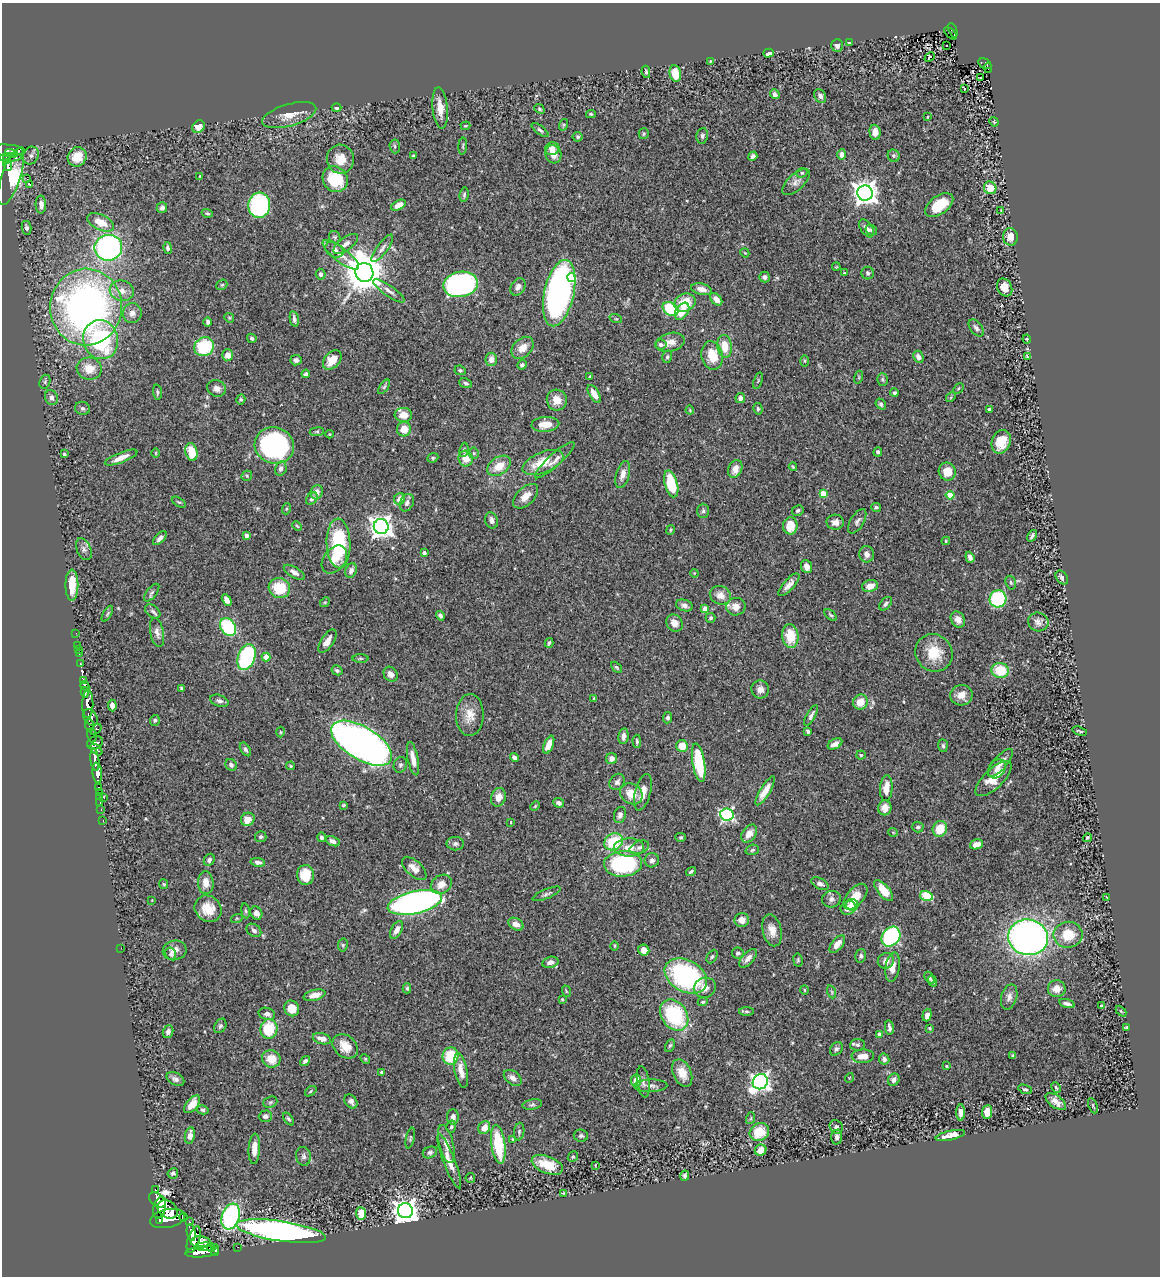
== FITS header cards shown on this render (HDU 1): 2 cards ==
NAXIS1  =                 1158
NAXIS2  =                 1274

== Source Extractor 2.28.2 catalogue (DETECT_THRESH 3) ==
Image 1158 x 1274 px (HDU 1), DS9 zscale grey, 1 PNG px = 1 image px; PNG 1162 x 1278 px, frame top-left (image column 1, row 1274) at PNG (2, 3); each listed source drawn as its Kron ellipse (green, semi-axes under 4 px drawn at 4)
Background 0.889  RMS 0.031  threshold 0.0937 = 3 sigma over >= 5 px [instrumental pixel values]
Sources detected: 489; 1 with non-positive FLUX_AUTO (blend fragments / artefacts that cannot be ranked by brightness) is neither listed nor drawn; the other 488 listed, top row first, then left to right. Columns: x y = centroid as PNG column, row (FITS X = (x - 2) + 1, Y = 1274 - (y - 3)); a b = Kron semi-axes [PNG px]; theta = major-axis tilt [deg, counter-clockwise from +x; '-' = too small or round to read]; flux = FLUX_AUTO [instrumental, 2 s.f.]
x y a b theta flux
953 30 7 4 -68 53
951 33 8 2 -41 8.5
849 43 3 2 - 1.9
837 45 6 6 - 7.9
947 45 2 2 - 2.9
769 53 5 4 - 7.8
930 57 5 3 - 72
710 61 3 2 - 1.3
985 64 7 4 -31 20
988 68 5 2 - 6.7
646 72 6 4 -81 3.6
675 74 8 5 -78 43
980 77 3 2 - 4.6
964 89 3 3 - 32
775 94 5 4 - 7.8
820 96 7 5 -60 8.9
337 108 5 4 - 4.7
440 108 21 7 -85 25
539 109 5 4 - 3.1
591 114 5 4 - 3
289 115 28 11 16 29
928 117 3 2 - 1.7
994 122 5 3 - 1.8
563 125 6 3 71 2.5
465 126 5 3 - 2.4
198 127 7 5 49 17
540 130 10 4 -38 4.8
875 132 7 5 -86 19
644 134 5 5 - 3
702 136 8 6 82 5.2
578 137 5 5 - 4.9
395 146 7 5 -86 4.2
463 146 8 3 85 2.8
552 149 7 6 - 11
7 150 19 5 -3 560
11 153 7 3 -16 250
553 154 9 8 - 19
842 155 5 4 - 10
31 156 9 7 66 7.5
414 156 3 2 - 2.2
753 156 5 4 - 5.9
894 156 6 5 - 5.1
11 157 11 3 2 97
77 157 10 9 - 44
340 159 14 13 - 30
7 160 4 3 - 100
8 165 6 3 -81 140
802 173 6 4 21 3.3
200 176 3 2 - 1.6
11 177 30 9 71 230
27 179 2 2 - 1600
335 179 13 12 - 81
796 182 17 8 43 13
30 184 3 2 - 6.6
990 188 6 6 - 27
865 193 7 7 - 1900
464 195 7 4 81 3.5
41 204 9 5 -89 14
259 205 13 11 86 300
398 205 8 4 28 19
939 205 16 9 36 60
162 208 5 5 - 6
1001 211 4 2 - 1.7
207 213 5 4 - 3.5
101 222 14 7 -25 36
26 228 7 4 -79 6.6
866 228 10 5 -55 9.3
871 230 6 5 - 4
335 237 6 5 - 3.5
1010 237 8 7 - 21
346 244 14 6 36 12
108 248 14 12 18 520
168 248 6 4 -77 5.2
382 248 17 5 53 10
334 250 10 7 -28 10
745 253 5 3 - 1.7
341 255 22 7 -37 18
836 267 4 3 - 1.8
364 272 9 9 - 6400
844 273 3 2 - 1.4
868 273 6 6 - 5.5
321 274 5 5 - 6.8
765 277 5 5 - 5.4
572 278 4 4 - 47
461 284 17 12 11 460
222 285 6 4 42 2.8
518 287 9 6 58 10
1005 287 9 7 -64 18
701 289 10 5 -14 12
122 291 12 10 -15 20
389 291 19 5 -34 12
559 293 34 15 77 850
716 299 7 5 -46 15
685 303 11 9 21 48
86 307 38 36 87 1100
670 309 8 6 -36 120
682 311 9 6 57 26
132 313 10 9 - 14
229 318 5 4 - 2.9
294 319 8 4 -79 6.9
616 319 6 4 -18 2.9
208 322 5 3 - 5.6
976 328 10 6 -52 7.2
252 338 5 4 - 4
1027 339 4 4 - 2.2
101 340 19 17 -75 250
670 342 15 9 14 18
661 344 6 5 - 6.4
725 346 11 7 -84 37
204 347 10 9 - 120
522 348 13 9 45 22
228 355 6 5 - 17
712 355 14 10 -80 48
1027 356 4 2 - 2.3
667 357 6 5 - 4
918 357 6 5 - 9.6
491 359 6 6 - 16
296 360 6 5 - 7.3
332 360 11 7 47 36
804 361 6 4 90 2.4
522 365 5 4 - 5.2
89 369 12 11 - 32
460 370 6 4 -25 3.4
306 374 4 4 - 5.4
590 377 3 2 - 2.5
859 377 6 4 73 2.4
882 380 6 5 - 3.8
758 381 8 3 72 2.8
45 382 7 5 70 3.8
466 383 6 4 -22 4.8
384 387 8 4 55 3.9
216 388 9 8 - 12
958 388 6 4 45 2.6
157 392 7 4 -85 4
894 393 4 4 - 4.1
594 394 10 5 -59 20
51 397 8 6 -71 7.8
951 397 5 4 - 2.6
740 398 5 5 - 9.1
241 399 5 4 - 3.4
557 400 10 10 - 26
881 404 6 5 - 4.9
82 408 7 6 - 5.2
758 409 6 4 -76 3.9
989 409 3 3 - 4.5
690 410 4 3 - 2
403 415 8 7 - 26
545 424 14 7 4 30
404 429 7 7 - 27
317 432 7 3 8 2.8
329 434 4 3 - 1.7
1001 442 12 9 69 43
274 445 20 18 -18 360
464 450 7 4 82 3.9
191 452 9 6 -77 40
878 452 5 4 - 5.4
156 453 5 3 - 1.6
474 453 5 5 - 3.4
64 454 3 3 - 3
121 458 17 5 21 16
433 458 6 4 22 2.9
466 459 8 7 - 25
555 460 26 6 42 16
543 462 22 10 22 55
499 466 13 8 34 33
793 467 4 3 - 2.7
281 468 7 5 76 7.8
735 469 9 6 67 19
947 472 9 8 - 31
623 474 14 6 74 14
247 476 5 5 - 3.1
671 484 14 6 -74 87
317 492 7 6 - 14
823 494 4 4 - 56
950 495 4 4 - 62
526 496 15 8 44 21
312 499 7 5 52 5.6
400 499 6 5 - 19
179 502 8 3 -33 2.6
407 503 9 6 64 8.7
876 507 5 4 - 3.3
286 509 5 3 - 2.5
703 511 7 6 - 4.3
798 511 6 5 - 4.7
492 520 8 6 -71 8.7
857 521 13 6 58 8.1
835 522 8 7 - 11
297 526 5 3 - 2.1
790 526 8 7 - 36
381 527 7 7 - 1500
671 530 5 4 - 2.4
246 535 4 4 - 7.6
1032 536 6 3 56 4.2
160 538 8 4 46 7.5
946 541 4 3 - 2.4
339 543 25 12 -88 150
84 549 11 7 -65 8.1
424 553 4 3 - 7.9
867 554 8 7 - 11
970 557 6 4 -71 8.7
334 559 15 11 53 28
807 567 7 5 -69 12
351 571 7 5 66 9
294 572 12 5 -30 10
694 573 4 3 - 1.8
1062 578 7 5 -52 7.4
1011 583 7 5 -73 3.7
72 585 15 6 90 46
789 585 14 5 48 13
870 586 8 6 15 16
279 588 11 10 - 68
152 593 10 5 52 5.2
720 595 11 9 -22 19
998 599 8 8 - 170
227 600 6 4 -61 12
325 602 5 4 - 2.8
886 604 8 5 49 6.1
684 605 8 5 -17 7.6
736 607 9 9 - 19
705 609 4 4 - 25
153 611 8 6 -40 5.5
107 614 9 3 61 3.5
831 615 7 4 -42 3.1
440 616 5 3 - 6
711 618 5 4 - 3.7
958 620 8 6 -55 15
1038 622 10 9 - 9.7
675 623 9 7 -54 15
228 627 10 7 -56 150
157 632 15 6 -78 11
76 633 2 2 - 5.1
790 636 12 8 -84 49
327 641 13 6 56 17
549 643 5 3 - 3
78 645 2 2 - 6
78 650 2 2 - 3.2
934 653 19 18 - 58
79 654 2 2 - 6.2
246 657 13 8 70 200
266 657 4 4 - 31
360 658 8 4 0 3.1
81 664 4 3 - 89
617 667 6 4 -44 3.1
337 670 6 4 -30 4.6
1000 670 8 7 - 57
391 674 8 6 -51 12
83 680 4 3 - 79
85 686 5 4 - 330
181 688 4 3 - 2.4
760 690 9 9 - 13
85 692 5 3 - 410
961 695 11 10 - 21
594 698 3 3 - 2.5
219 701 9 5 -18 6.8
860 702 8 7 - 29
88 704 14 5 90 1500
112 706 6 4 -87 8.7
470 715 21 14 88 31
811 716 12 4 62 7.1
91 717 9 6 -57 810
667 718 5 4 - 5.7
155 720 5 5 - 3.6
89 725 6 3 -85 300
96 730 6 3 40 100
808 731 4 3 - 4
1080 731 7 2 -17 2.7
280 732 5 3 - 2.3
92 735 7 4 -76 240
623 736 8 5 81 11
637 741 6 3 -89 3.4
95 743 8 6 25 400
361 743 34 16 -31 1300
835 744 8 5 27 13
549 745 9 4 68 23
682 746 6 6 - 37
943 746 6 5 - 4.5
245 749 7 4 -57 5.1
96 750 7 3 -43 140
861 755 4 4 - 3
514 757 5 4 - 7.7
413 759 17 5 -79 20
612 759 5 5 - 12
95 760 11 4 -83 940
699 763 19 6 -81 95
1000 763 17 6 49 18
231 765 6 5 - 5.1
400 765 8 6 63 4.9
291 766 4 4 - 2.7
997 769 10 8 51 11
97 773 10 4 -83 1100
994 779 23 9 44 39
617 782 8 7 - 7.6
98 787 3 2 - 12
886 788 13 6 86 27
765 791 16 5 59 25
99 792 3 2 - 22
643 792 19 7 76 22
631 794 12 10 -33 32
99 796 3 2 - 16
498 797 9 7 73 21
104 798 3 3 - 50
100 803 3 2 - 12
559 803 5 5 - 6.4
344 805 4 2 - 2.3
535 806 5 3 - 1.9
885 808 7 6 - 17
101 809 3 2 - 11
620 815 8 6 76 7.7
727 815 6 6 - 370
248 819 7 6 - 23
103 821 3 2 - 16
511 822 4 2 - 1.4
918 827 6 5 - 5.7
940 829 8 7 - 43
893 832 5 3 - 1.5
749 834 10 6 54 20
261 837 5 5 - 3.8
321 837 5 4 - 6.1
681 837 5 4 - 2.9
1087 838 5 3 - 3.3
333 841 7 4 -21 7.9
614 842 10 8 28 91
455 844 8 6 -1 6.3
976 844 7 5 15 17
629 847 15 9 1 25
639 847 10 6 21 7.5
752 850 7 5 18 3.7
209 860 6 5 - 5
652 860 7 7 - 7.5
258 862 7 4 -10 8
623 864 19 13 4 240
414 868 15 7 -42 19
691 871 5 3 - 3.9
305 875 10 8 89 42
206 883 11 7 -85 21
164 884 5 4 - 2.3
441 884 11 9 32 22
820 884 9 5 -27 7.8
884 891 13 6 -50 35
547 894 15 4 22 6
926 896 6 5 - 110
855 897 15 8 49 32
1107 897 4 2 - 1.3
831 899 9 8 - 8.8
152 900 3 3 - 1.4
415 902 28 11 12 1100
852 905 6 5 - 13
848 908 8 6 29 18
208 909 14 12 -39 37
245 911 7 4 -82 3
256 913 7 5 -61 11
237 918 6 3 18 2.4
742 920 7 7 - 16
516 924 8 6 -29 14
254 930 8 6 -37 6.1
396 930 10 5 62 12
772 930 16 9 -76 20
1068 935 14 13 - 50
891 936 10 8 53 350
1028 937 20 18 -11 1000
837 944 10 5 50 18
343 945 6 5 - 3.2
615 946 5 3 - 1.9
121 948 2 2 - 2.3
175 950 12 10 14 15
644 950 6 5 - 17
738 953 6 5 - 5.4
170 954 6 5 - 3.7
861 956 7 5 76 4.7
712 957 7 5 62 4.1
748 958 11 5 48 13
798 960 6 4 -80 2.9
886 961 8 7 - 12
550 962 8 5 14 11
892 967 15 7 81 19
686 976 23 15 -29 320
930 978 7 4 -56 3.8
933 981 5 4 - 4.2
407 988 5 4 - 2.8
705 988 11 10 - 17
1057 989 9 8 - 22
804 990 5 3 - 2
566 991 6 3 -72 2.3
832 992 7 4 -71 3.3
314 995 11 5 14 14
1009 997 13 8 74 11
562 999 3 2 - 1.8
703 1002 5 4 - 2.7
1067 1004 8 3 -16 6.6
1101 1006 3 2 - 1.8
292 1008 8 7 - 25
747 1011 7 4 0 3.5
1121 1011 6 4 -46 2.5
267 1014 8 6 -15 9.5
674 1015 17 12 -54 170
927 1015 6 4 72 12
220 1026 8 5 61 4.5
1126 1027 3 2 - 2
889 1028 7 3 -83 6.4
930 1028 4 3 - 2.5
269 1029 10 8 80 75
168 1032 6 5 - 8.6
879 1034 4 3 - 7.7
322 1039 9 5 -14 15
670 1045 6 4 61 3.6
857 1045 7 6 - 5.4
345 1046 14 10 -42 28
836 1049 7 5 51 4.9
1013 1055 3 3 - 2.3
451 1056 8 8 - 73
863 1056 11 7 3 23
271 1059 9 8 - 35
365 1059 5 4 - 2.4
884 1059 5 5 - 6.8
305 1061 5 4 - 5.9
946 1066 4 3 - 1.7
461 1071 18 6 -79 20
382 1072 3 3 - 3.2
682 1073 14 9 -65 30
513 1078 10 6 -37 11
849 1078 5 3 - 1.7
175 1079 9 6 -28 8.6
636 1080 6 5 - 19
894 1080 6 5 - 7.4
643 1082 16 6 -81 9.2
760 1082 8 7 - 870
651 1086 17 6 1 9.9
1056 1087 5 3 - 3.1
1025 1089 7 4 -21 3.7
311 1091 6 4 38 3
351 1101 8 6 -53 8.7
270 1102 7 5 21 3.7
1056 1102 12 6 -36 14
192 1104 10 5 50 26
532 1104 10 5 11 4.8
1093 1106 8 3 -67 2.7
203 1110 6 4 -15 3.9
961 1112 8 4 88 11
987 1112 7 5 85 23
265 1116 6 6 - 6.3
453 1117 7 6 - 9.9
751 1118 6 4 72 2.9
289 1119 7 4 -52 3.7
451 1127 6 4 74 3.3
836 1127 7 6 - 7.3
484 1128 7 5 60 19
519 1132 9 5 81 4.2
759 1132 10 8 36 51
950 1135 15 4 12 16
190 1136 8 5 80 12
581 1136 7 6 - 4.7
837 1137 7 5 86 9
410 1138 10 4 77 3.2
513 1139 4 3 - 2.1
446 1144 19 7 -76 20
498 1144 19 7 -82 100
254 1149 15 5 87 22
761 1150 6 5 - 15
430 1152 7 5 22 4.9
303 1156 9 7 -81 7
573 1157 6 4 51 2.9
449 1161 29 6 -69 23
547 1165 16 8 -21 47
595 1165 3 2 - 1.5
173 1173 5 5 - 4.9
685 1176 5 4 - 5.7
470 1178 5 4 - 2.5
155 1190 3 3 - 62
563 1193 4 3 - 2.1
157 1200 9 6 -37 1100
160 1208 11 6 77 2000
167 1209 11 8 -33 1300
405 1211 7 7 - 2300
361 1213 6 5 - 37
183 1217 4 2 - 46
231 1217 13 8 71 310
168 1218 18 9 12 830
160 1220 4 3 - 440
189 1222 3 3 - 31
281 1231 45 10 -8 920
191 1232 9 4 -80 630
194 1239 14 6 72 1100
201 1242 10 6 -5 940
205 1247 9 3 0 530
211 1247 4 4 - 140
238 1247 3 2 - 2.2
215 1250 6 3 -87 260
202 1252 17 5 6 1600
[1 non-positive-flux detection neither listed nor drawn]